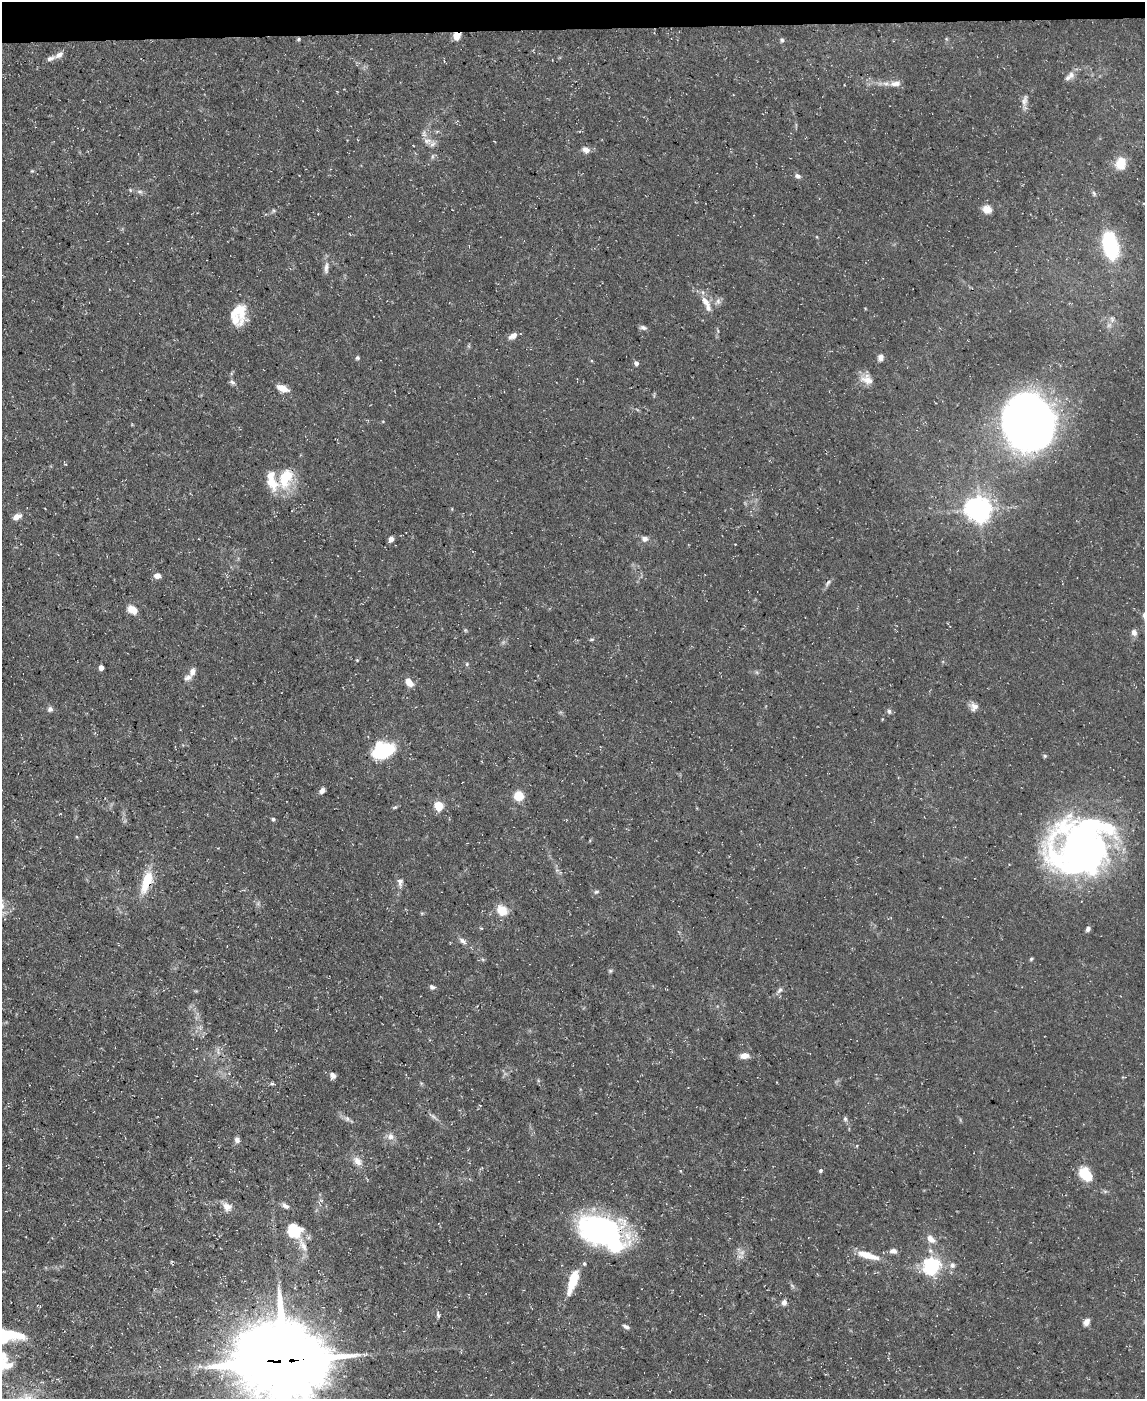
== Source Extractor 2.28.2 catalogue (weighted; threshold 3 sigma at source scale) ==
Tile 3 of 4 x 3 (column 3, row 1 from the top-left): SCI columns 2289-3431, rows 2919-4315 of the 4575 x 4549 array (HDU 1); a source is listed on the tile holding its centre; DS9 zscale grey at full resolution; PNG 1147 x 1401 px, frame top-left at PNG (2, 2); no overlay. Shown black and unused: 2% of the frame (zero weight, under 3 of 5 exposures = <1% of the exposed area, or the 3 px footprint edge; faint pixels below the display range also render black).
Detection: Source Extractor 2.28.2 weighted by HDU 2 'WHT'; one run over the whole footprint, this tile lists its part. Background 0.0884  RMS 0.0046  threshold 0.0208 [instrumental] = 3 sigma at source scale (4.5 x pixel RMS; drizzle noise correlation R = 1.50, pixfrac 1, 0.05/0.05 arcsec/px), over >= 5 px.
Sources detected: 114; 1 too faint to see at this stretch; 2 inside a brighter object's white glare — not listed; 9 inside a brighter listed object's ellipse — not listed separately; the other 102 listed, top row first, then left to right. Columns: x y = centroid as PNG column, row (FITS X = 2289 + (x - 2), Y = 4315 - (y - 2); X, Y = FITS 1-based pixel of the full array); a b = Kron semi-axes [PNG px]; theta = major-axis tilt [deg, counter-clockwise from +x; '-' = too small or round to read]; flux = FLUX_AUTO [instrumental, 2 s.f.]
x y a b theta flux
457 36 8 7 - 4.6
298 39 5 4 - 0.61
782 40 6 5 - 0.92
59 55 10 6 34 2.5
1071 75 10 8 -72 2.2
895 83 15 7 9 3.1
1024 101 14 8 81 2.7
427 141 14 10 -19 3.9
413 145 3 2 - 0.29
586 150 10 7 -19 2.8
1121 163 13 10 77 8.7
32 171 5 4 - 0.53
797 176 8 6 -31 1.5
140 192 8 5 -6 1.3
1094 193 7 4 -46 0.9
987 209 11 10 - 4
273 210 6 4 -71 0.64
1110 245 25 14 -77 44
326 268 19 6 84 2.7
718 301 10 7 69 1.9
706 304 25 8 -64 5.6
239 312 20 19 - 11
1112 319 9 6 -81 1.5
643 328 9 5 -12 1.4
513 336 11 6 33 2.9
357 358 5 5 - 0.9
880 358 8 7 - 1.9
636 363 5 5 - 1.7
867 380 21 10 -22 4.7
232 382 8 6 -43 1.3
282 388 11 6 -21 6
1027 422 40 38 -54 410
286 478 37 16 48 18
979 509 8 7 - 500
17 517 10 6 27 3.2
391 539 5 5 - 3.1
645 539 9 7 -3 2.1
157 576 7 6 - 2.6
828 583 12 5 51 1.3
132 609 11 7 -33 5.5
465 630 6 4 -72 0.57
1134 632 9 7 -77 2
592 639 6 4 6 0.65
357 660 4 4 - 0.43
467 664 5 5 - 0.67
101 668 5 4 - 3
192 672 11 7 67 2.7
409 682 10 6 -52 4.7
974 706 11 10 - 2.9
50 709 7 7 - 1.5
889 711 8 6 -78 1.2
383 750 19 13 18 35
1045 756 5 4 - 0.63
322 791 7 5 47 2
519 796 5 5 - 32
439 806 5 5 - 24
395 807 8 5 29 0.72
273 819 5 4 - 0.78
1080 847 62 53 36 240
147 881 28 11 70 13
400 882 13 7 -87 2.2
596 892 7 4 29 0.85
502 910 14 11 -45 7.2
481 928 5 4 - 0.49
1088 929 7 5 59 1.3
463 941 13 7 -34 2.2
1031 959 5 4 - 0.63
610 971 6 5 - 0.72
432 987 7 6 - 1.3
780 990 9 6 51 1.5
745 1056 10 6 4 3.6
332 1076 8 6 -74 1.9
272 1084 5 4 - 0.83
433 1116 14 4 -38 1.7
347 1119 10 7 -37 1.7
845 1119 7 5 -88 1
390 1136 9 9 - 2.9
237 1140 7 6 - 1.9
357 1161 14 10 -46 3.9
820 1171 4 4 - 0.84
1086 1174 13 9 -57 17
285 1206 10 5 -29 1.7
227 1207 13 10 -35 3.7
294 1231 16 15 - 17
602 1232 54 31 -24 100
931 1239 13 8 -44 3.7
303 1245 22 7 -66 4.2
893 1251 10 7 -2 2
742 1252 11 8 56 2.8
868 1255 30 8 -16 8.4
931 1265 7 6 - 160
952 1265 8 7 - 1.9
573 1282 28 9 72 13
792 1286 9 3 -45 0.9
295 1288 5 3 - 0.47
784 1302 7 6 - 1.8
438 1315 8 4 -89 0.95
1086 1322 9 6 53 2.3
626 1327 9 4 -28 1.3
9 1334 24 12 -7 15
284 1361 29 25 -6 5400
3 1362 26 19 -67 15
Overlapping masked pixels (flux is a lower limit): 3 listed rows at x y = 457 36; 602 1232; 284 1361
Isophote crosses this tile's border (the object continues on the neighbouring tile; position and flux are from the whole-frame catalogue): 4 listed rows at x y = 1080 847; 9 1334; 284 1361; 3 1362